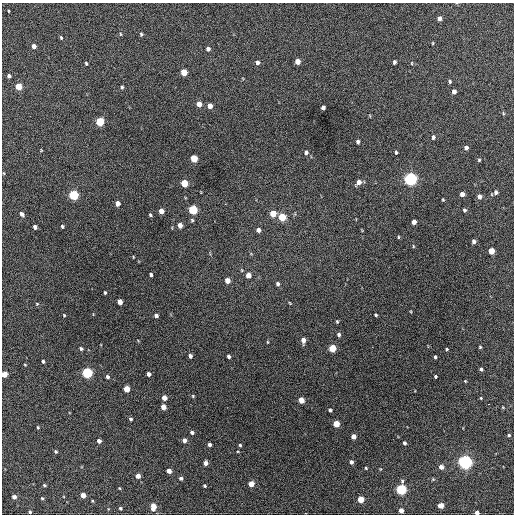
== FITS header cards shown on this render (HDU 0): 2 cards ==
NAXIS1  =                  512 / Axis length
NAXIS2  =                  512 / Axis length

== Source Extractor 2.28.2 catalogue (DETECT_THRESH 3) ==
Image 512 x 512 px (HDU 0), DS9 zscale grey, 1 PNG px = 1 image px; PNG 516 x 516 px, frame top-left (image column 1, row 512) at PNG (2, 3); no overlay
Background 424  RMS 20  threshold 60.2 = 3 sigma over >= 5 px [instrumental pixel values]
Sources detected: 133; all 133 listed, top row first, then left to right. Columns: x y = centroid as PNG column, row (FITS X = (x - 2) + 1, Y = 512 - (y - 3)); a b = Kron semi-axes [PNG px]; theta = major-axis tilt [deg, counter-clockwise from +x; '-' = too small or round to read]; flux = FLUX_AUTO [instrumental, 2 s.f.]
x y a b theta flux
8 11 3 2 - 990
440 18 4 4 - 5500
121 34 5 3 - 1300
141 34 5 4 - 1800
61 38 5 3 - 1600
433 43 4 2 - 1000
34 46 4 4 - 6800
208 49 5 4 - 4400
297 61 5 4 - 15000
257 62 5 5 - 4800
394 62 4 3 - 2900
86 63 4 3 - 1800
412 63 4 3 - 980
184 72 5 4 - 23000
9 76 4 4 - 4000
450 81 5 4 - 2000
18 86 5 4 - 29000
122 87 5 3 - 2000
454 92 5 4 - 6400
199 104 5 4 - 14000
210 106 5 4 - 9700
323 107 5 4 - 5200
503 113 5 3 - 1400
100 122 5 4 - 69000
433 137 6 4 89 3200
358 142 4 3 - 2800
466 148 4 4 - 5300
41 150 5 3 - 940
306 152 6 5 - 3600
396 152 4 3 - 1700
194 158 5 4 - 38000
479 160 4 4 - 1500
3 173 4 3 - 1100
410 179 5 5 - 390000
359 182 6 5 - 8100
184 183 5 4 - 40000
496 192 6 5 - 3500
462 194 4 4 - 9000
73 195 5 5 - 120000
479 197 5 4 - 7200
443 200 3 3 - 1300
117 203 5 4 - 8600
193 210 5 5 - 92000
464 210 5 4 - 2400
161 211 5 4 - 11000
22 214 6 4 -53 4500
273 214 5 4 - 25000
150 215 4 3 - 1800
282 217 5 5 - 49000
192 220 5 4 - 1700
414 222 4 4 - 8500
180 225 5 4 - 8900
62 226 4 3 - 2100
35 227 4 4 - 4600
258 230 5 4 - 4800
398 237 4 3 - 1300
474 242 4 4 - 3700
413 246 5 3 - 1100
491 251 5 4 - 26000
151 275 4 3 - 2900
248 275 5 4 - 12000
227 280 5 4 - 13000
278 284 5 4 - 3000
105 293 3 3 - 1600
120 302 5 4 - 11000
290 303 4 3 - 1100
37 304 4 4 - 1300
64 315 4 3 - 1200
156 315 4 4 - 4400
376 315 3 3 - 1800
337 321 4 3 - 1700
339 334 5 4 - 3000
303 340 5 4 - 8600
267 342 4 3 - 1100
480 347 3 3 - 1500
332 348 5 4 - 45000
81 349 4 4 - 2500
447 349 4 3 - 1400
190 356 4 4 - 4900
229 356 4 3 - 3100
435 357 4 3 - 2100
43 361 3 3 - 2600
25 365 4 3 - 1100
481 369 4 3 - 2000
87 373 5 5 - 160000
4 374 4 4 - 21000
149 374 4 4 - 5900
435 376 3 3 - 1700
107 377 5 4 - 3000
465 381 3 3 - 1000
126 389 5 4 - 21000
193 396 4 4 - 1300
164 398 4 4 - 12000
481 398 4 3 - 1100
301 400 5 4 - 19000
488 404 3 2 - 2500
163 407 4 4 - 13000
330 410 4 3 - 2400
131 419 4 3 - 2600
336 424 4 4 - 27000
38 427 4 3 - 1400
192 432 4 4 - 3400
509 435 3 3 - 1700
353 437 4 4 - 12000
184 440 4 4 - 7200
99 441 4 4 - 6400
404 443 4 3 - 3100
209 445 4 3 - 4700
240 445 4 4 - 1700
56 451 4 4 - 1800
351 462 4 4 - 4400
465 462 5 5 - 480000
205 463 4 4 - 7300
441 467 4 4 - 8600
366 468 4 3 - 1200
169 471 4 4 - 11000
138 476 4 4 - 11000
181 478 4 3 - 3500
251 484 4 4 - 20000
44 485 4 3 - 1700
205 486 3 3 - 1800
119 488 4 3 - 1100
401 489 5 5 - 160000
83 495 4 4 - 15000
14 497 4 4 - 7200
42 498 4 3 - 1500
360 499 4 4 - 29000
441 505 4 4 - 18000
153 507 7 4 89 15000
120 508 4 3 - 2100
401 510 4 4 - 10000
30 512 4 3 - 2100
477 512 4 4 - 9000
At the frame edge (FLAGS 8, measured only in part): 2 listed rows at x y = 4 374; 477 512